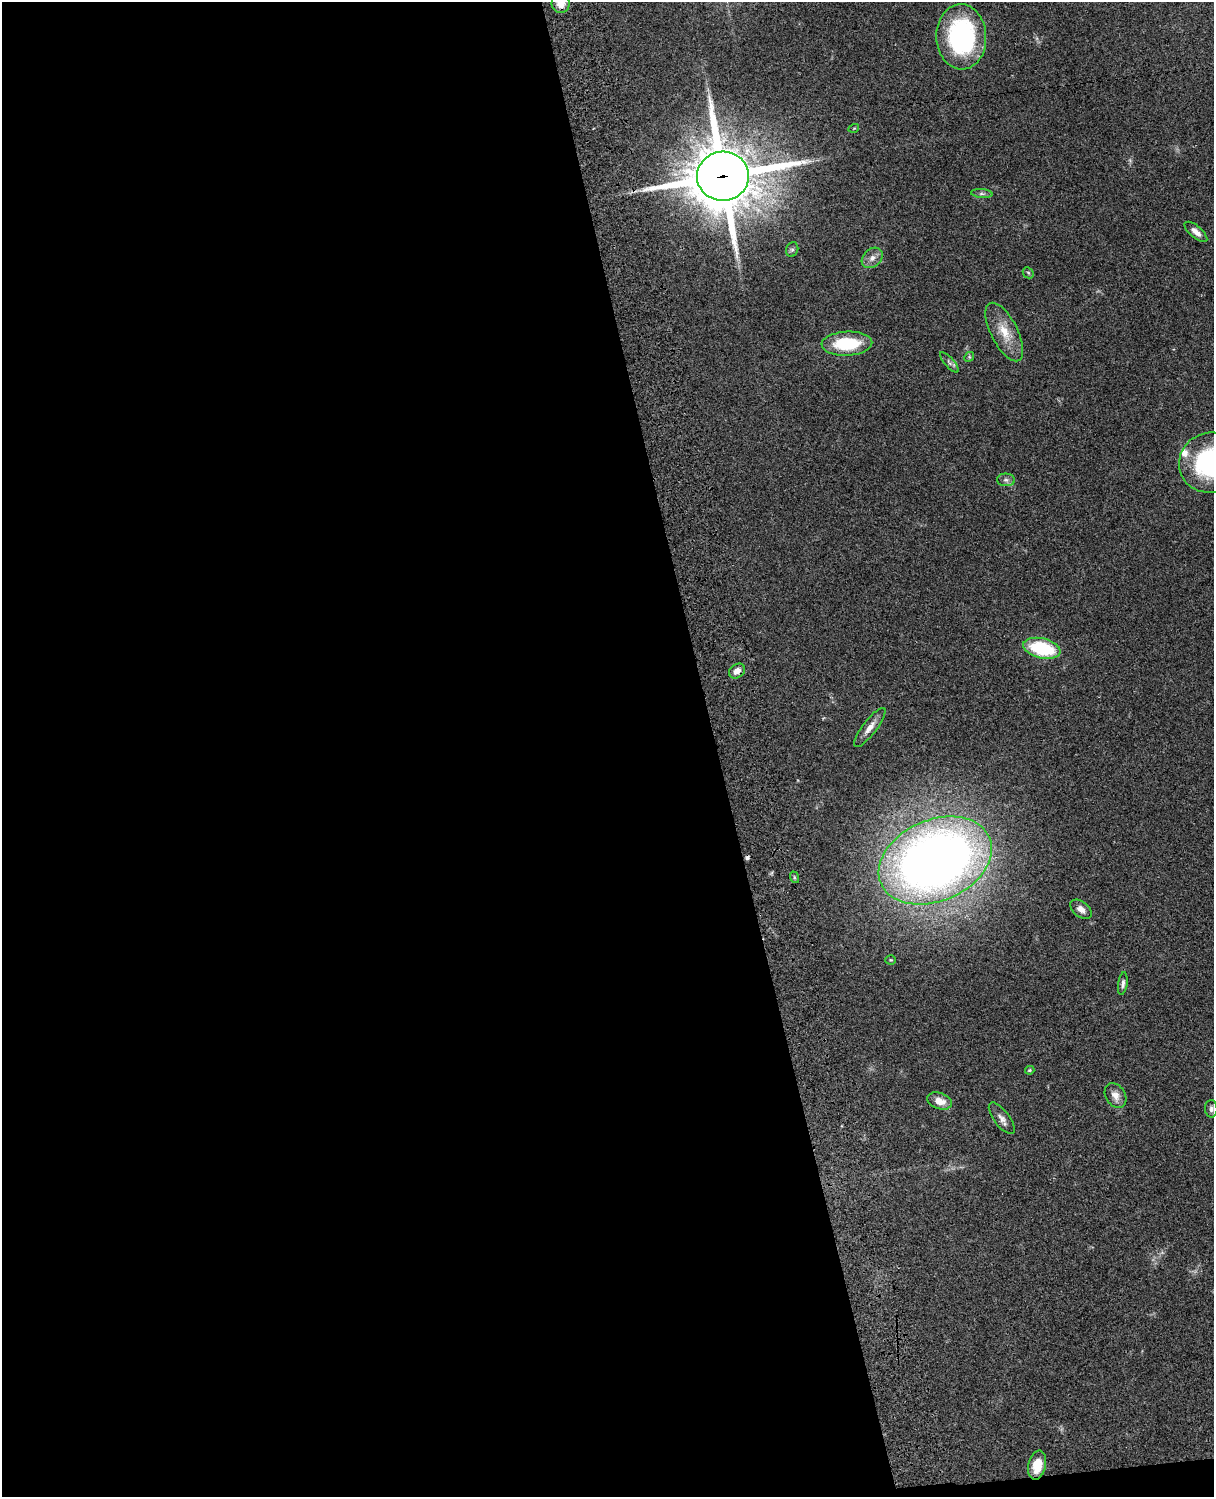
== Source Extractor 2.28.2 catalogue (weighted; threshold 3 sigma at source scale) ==
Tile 9 of 4 x 3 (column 1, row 3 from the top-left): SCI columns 122-1333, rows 277-1771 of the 5087 x 4926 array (HDU 1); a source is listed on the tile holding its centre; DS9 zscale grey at full resolution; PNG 1216 x 1499 px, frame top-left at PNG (2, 2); each listed source drawn as its Kron ellipse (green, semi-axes under 4 px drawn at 4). Shown black and unused: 59% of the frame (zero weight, under 3 of 4 exposures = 6% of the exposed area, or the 3 px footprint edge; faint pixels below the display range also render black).
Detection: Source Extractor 2.28.2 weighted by HDU 2 'WHT'; one run over the whole footprint, this tile lists its part. Background 0.0811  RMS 0.0059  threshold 0.0265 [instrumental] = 3 sigma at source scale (4.5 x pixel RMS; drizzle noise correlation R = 1.50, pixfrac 1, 0.05/0.05 arcsec/px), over >= 5 px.
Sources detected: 31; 1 cosmic-ray / hot-pixel residue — neither listed nor drawn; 1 inside a brighter listed object's ellipse — not listed separately; the other 29 listed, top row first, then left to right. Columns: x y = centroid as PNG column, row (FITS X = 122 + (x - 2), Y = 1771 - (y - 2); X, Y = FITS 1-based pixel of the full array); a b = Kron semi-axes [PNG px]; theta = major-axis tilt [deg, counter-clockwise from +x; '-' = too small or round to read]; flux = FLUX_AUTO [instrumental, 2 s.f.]
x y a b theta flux
561 3 10 9 - 6.3
961 37 33 25 -88 85
854 128 5 3 - 0.47
723 176 26 24 4 4000
982 194 10 4 -5 1.6
1196 232 14 6 -40 3.7
792 249 7 6 - 1.4
872 258 12 9 43 3.7
1028 273 6 5 - 0.81
1004 332 32 13 -63 13
847 344 25 12 2 30
969 357 5 4 - 0.74
949 362 13 4 -48 1.9
1210 462 31 30 - 80
1006 480 9 6 -2 1.9
1042 648 19 10 -14 39
737 671 9 6 36 4.3
870 727 24 7 53 5.3
935 860 59 40 23 590
794 877 6 3 -72 0.79
1081 909 12 7 -38 4.2
891 960 5 4 - 0.7
1123 984 11 4 81 1.8
1030 1070 5 3 - 0.83
1115 1095 13 9 -57 4.8
940 1101 13 8 -19 6.3
1211 1109 9 6 -89 1.8
1002 1118 19 7 -53 3.6
1037 1465 14 9 77 11
Overlapping masked pixels (flux is a lower limit): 2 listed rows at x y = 723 176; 737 671
Isophote crosses this tile's border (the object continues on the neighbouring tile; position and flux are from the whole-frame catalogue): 2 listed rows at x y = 561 3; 1210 462